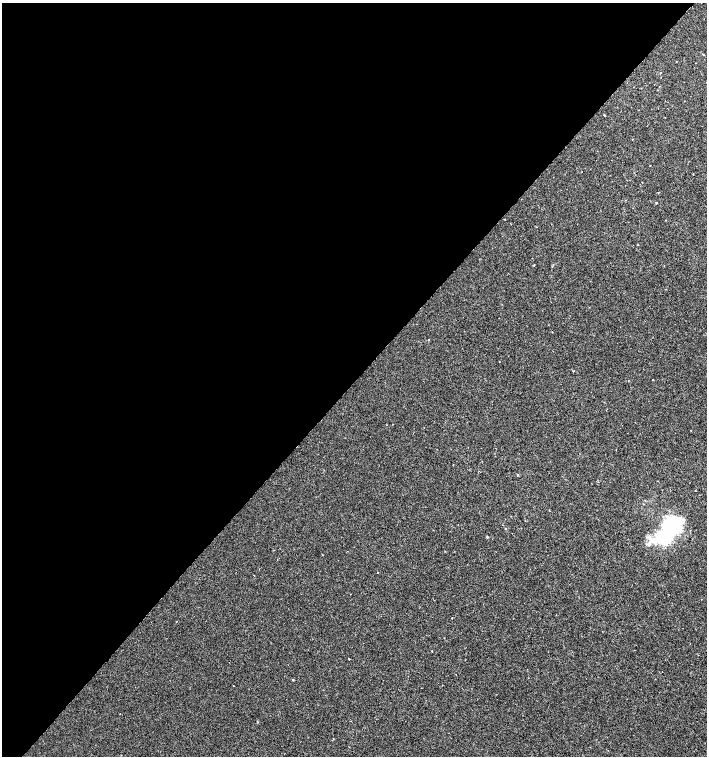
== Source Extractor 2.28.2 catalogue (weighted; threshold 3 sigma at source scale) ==
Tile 5 of 4 x 4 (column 1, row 2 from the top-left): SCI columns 227-1636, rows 3013-4519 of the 6026 x 6031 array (HDU 1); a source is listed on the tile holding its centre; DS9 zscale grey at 2 x 2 block average (1 PNG px = mean of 2 x 2 image px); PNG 709 x 758 px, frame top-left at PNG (2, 3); no overlay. Shown black and unused: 50% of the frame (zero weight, under 2 of 3 exposures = <1% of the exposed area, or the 3 px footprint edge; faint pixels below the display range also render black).
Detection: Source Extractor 2.28.2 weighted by HDU 2 'WHT'; one run over the whole footprint, this tile lists its part. Background 4.92e-04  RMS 0.0029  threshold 0.0131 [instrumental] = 3 sigma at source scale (4.5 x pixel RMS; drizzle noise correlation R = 1.50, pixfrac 1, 0.0396/0.0396 arcsec/px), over >= 5 px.
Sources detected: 13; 1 inside a brighter object's white glare — not listed; the other 12 listed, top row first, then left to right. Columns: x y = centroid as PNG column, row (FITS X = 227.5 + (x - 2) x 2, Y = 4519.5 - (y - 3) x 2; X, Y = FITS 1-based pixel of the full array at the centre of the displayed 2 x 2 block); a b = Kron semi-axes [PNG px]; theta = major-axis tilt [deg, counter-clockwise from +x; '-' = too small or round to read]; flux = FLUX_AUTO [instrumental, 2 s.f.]
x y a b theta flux
604 115 2 2 - 0.32
656 203 2 2 - 0.52
638 245 2 2 - 0.25
552 332 2 2 - 0.22
517 475 2 2 - 0.47
505 528 2 2 - 0.28
665 537 12 9 -8 63
652 541 8 6 -20 5.5
452 618 2 2 - 0.24
349 659 2 2 - 2
293 680 2 2 - 0.55
233 686 2 2 - 0.3
Diffuse or blended objects may show on this block-average render without a row.